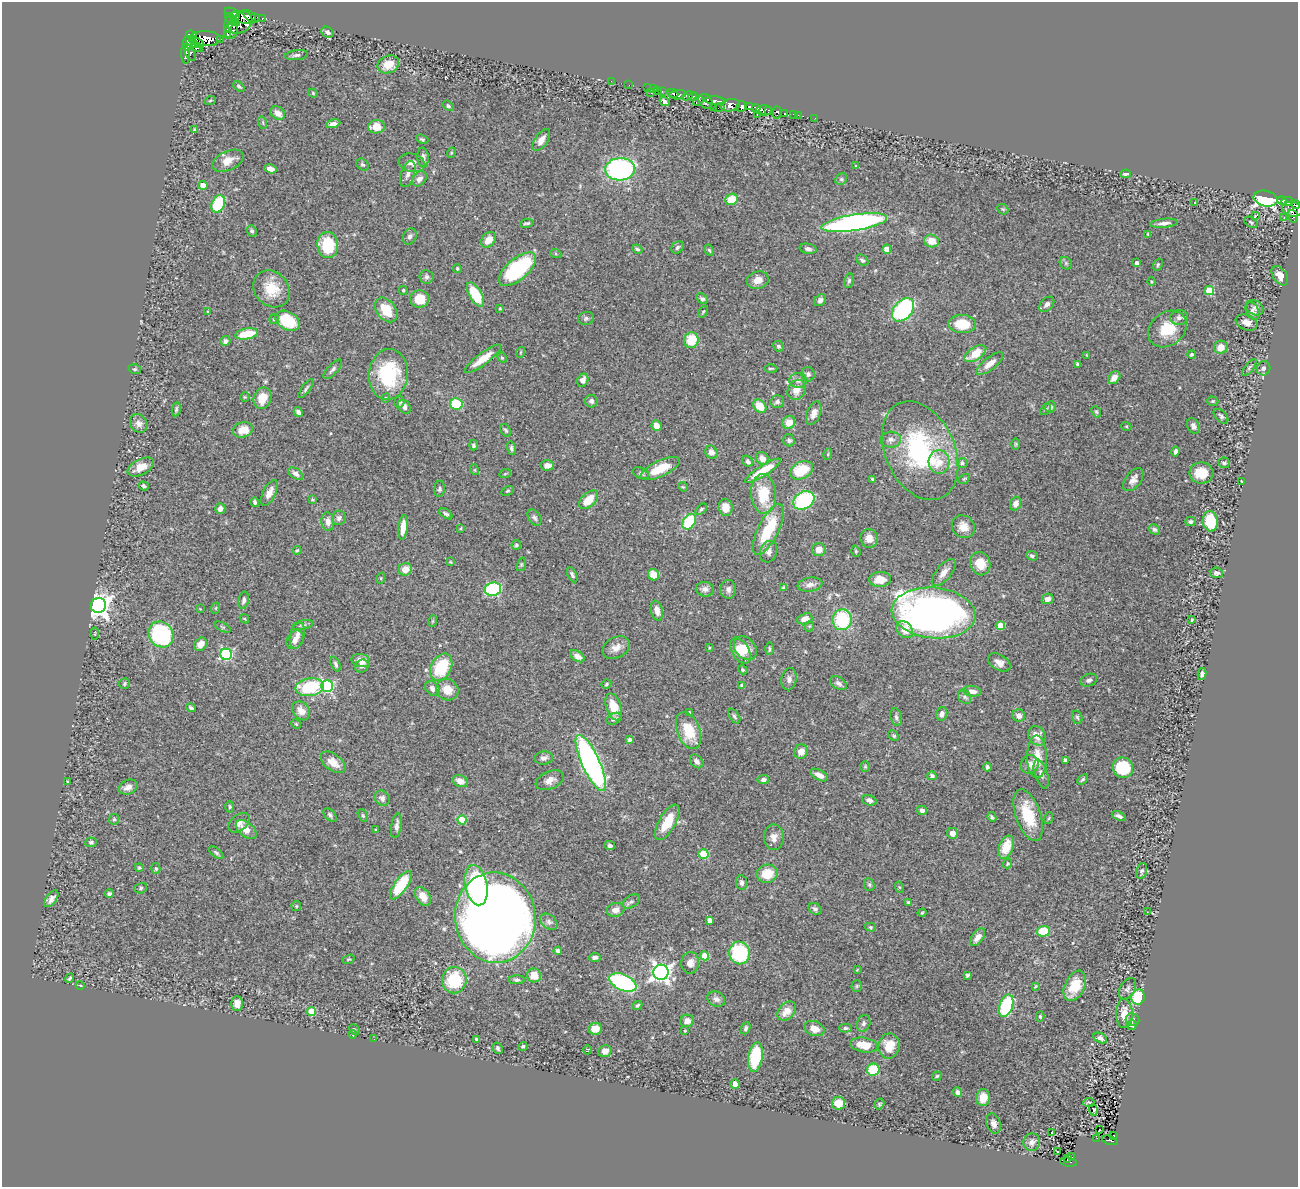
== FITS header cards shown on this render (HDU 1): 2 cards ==
NAXIS1  =                 1296
NAXIS2  =                 1185

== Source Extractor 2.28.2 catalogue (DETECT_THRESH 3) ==
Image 1296 x 1185 px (HDU 1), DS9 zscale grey, 1 PNG px = 1 image px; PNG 1300 x 1189 px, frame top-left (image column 1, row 1185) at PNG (2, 2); each listed source drawn as its Kron ellipse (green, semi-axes under 4 px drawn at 4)
Background 0.663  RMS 0.029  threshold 0.0875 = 3 sigma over >= 5 px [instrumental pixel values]
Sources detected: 468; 3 with non-positive FLUX_AUTO (blend fragments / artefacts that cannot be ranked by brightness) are neither listed nor drawn; the other 465 listed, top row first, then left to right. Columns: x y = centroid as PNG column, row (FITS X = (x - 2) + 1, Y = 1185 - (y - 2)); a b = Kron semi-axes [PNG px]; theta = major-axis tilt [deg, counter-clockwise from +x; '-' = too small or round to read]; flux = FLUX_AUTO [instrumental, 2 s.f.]
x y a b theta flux
232 12 7 3 -22 120
236 16 3 2 - 38
250 16 8 3 -47 300
244 17 16 6 -5 430
262 18 3 3 - 48
232 20 8 3 -38 370
229 23 10 3 75 5.6
240 23 13 9 36 14
231 30 9 6 66 72
327 32 6 5 - 5.2
227 34 3 3 - 300
191 35 5 3 - 160
193 39 2 2 - 150
205 39 16 7 1 840
220 39 3 3 - 110
191 42 7 3 -35 430
187 43 7 3 -84 260
199 43 6 3 -42 16
197 47 6 3 -31 25
190 52 9 4 -64 100
185 54 10 3 -87 43
296 55 11 5 6 5.6
388 64 11 8 23 29
611 81 2 2 - 1.1
629 85 2 2 - 11
239 86 6 3 -43 3.5
647 88 2 2 - 3.7
653 89 2 2 - 6.8
657 90 3 2 - 17
651 92 2 2 - 13
662 92 3 2 - 18
313 93 5 4 - 2.1
673 93 6 3 -25 39
678 95 8 4 7 300
687 96 5 4 - 180
693 97 4 4 - 130
210 101 5 3 - 1.7
665 101 5 3 - 7.2
698 101 6 3 37 130
705 101 8 6 -51 210
715 101 10 3 -4 180
730 105 9 6 12 370
448 106 6 4 -38 3.7
741 106 5 5 - 150
749 106 3 3 - 57
713 107 2 2 - 2.8
719 108 5 3 - 80
756 108 4 3 - 120
764 110 7 5 0 240
769 110 3 3 - 140
777 112 6 4 -87 92
278 113 8 6 -37 17
784 114 3 3 - 78
757 115 3 2 - 19
794 115 4 3 - 34
798 115 2 2 - 6.3
815 118 3 2 - 5.2
263 123 6 4 -73 2.3
333 124 7 4 11 9.5
376 127 8 6 2 30
195 130 4 3 - 2.9
422 139 6 4 -23 3.2
541 140 12 6 56 16
451 153 5 3 - 2.1
423 157 10 5 -85 6.9
228 161 16 9 24 25
412 163 13 9 -13 14
362 164 7 5 -41 3.7
856 166 4 3 - 1.3
270 169 6 4 -16 11
620 169 15 11 3 400
408 174 13 7 71 9.5
1126 174 5 3 - 3.9
419 179 8 6 46 9.6
841 179 6 5 - 3.4
203 185 4 4 - 31
1265 198 12 7 -11 360
732 199 6 5 - 49
1282 200 5 3 - 130
1194 202 3 2 - 1.5
1287 202 6 4 21 130
218 204 9 6 65 110
1296 205 4 4 - 180
1003 209 6 5 - 2.9
1292 209 10 7 -13 270
1255 215 3 3 - 40
1293 216 6 5 - 48
1284 217 2 2 - 8.7
1251 222 7 4 -32 3.9
527 223 7 3 9 3.7
854 223 33 8 9 680
1164 223 14 4 6 8.6
252 231 6 5 - 3.9
1148 234 4 3 - 2
410 236 8 6 62 5.9
488 240 9 6 48 22
932 241 7 6 - 25
328 245 13 10 -82 78
677 247 7 5 45 4.3
637 249 5 4 - 3.3
808 249 8 5 -9 6.2
887 249 5 4 - 17
709 250 6 4 -58 2.9
556 254 5 3 - 2.2
862 260 7 5 -42 4.9
1066 263 7 5 -47 3.5
1137 263 4 3 - 5.4
1158 265 6 4 68 3.1
457 268 4 4 - 3.3
517 269 23 10 40 190
1280 276 11 6 -54 19
427 277 7 6 - 5.6
758 280 11 8 14 18
849 281 7 5 78 4
1151 282 4 3 - 1.8
272 289 20 16 -46 47
403 290 4 3 - 2.8
1209 291 5 4 - 66
475 295 13 6 -60 72
420 299 9 8 - 40
702 299 6 4 -35 4.1
820 300 7 5 49 6.6
1047 304 9 6 47 7.1
1255 308 9 7 -33 5.7
500 309 3 3 - 2.8
386 310 14 9 -53 45
903 310 13 9 49 270
208 311 4 3 - 1.8
1252 311 9 6 -64 7.8
703 312 6 4 54 2.6
586 318 8 6 12 4.7
1179 318 9 7 6 7.8
274 319 5 5 - 3.1
287 321 13 9 -30 78
1247 323 11 7 -22 12
962 324 14 9 -4 52
1167 329 21 16 38 61
246 334 11 5 10 54
691 340 8 7 - 51
225 341 5 5 - 6.3
778 346 5 5 - 3.6
1221 347 7 6 - 17
521 352 5 3 - 2
975 353 12 6 34 42
1192 354 4 3 - 3.4
1086 355 4 2 - 1.4
502 358 5 3 - 2.3
483 359 22 6 37 31
990 364 16 6 38 17
1078 364 4 3 - 4.2
771 368 6 2 0 2.5
1249 368 10 3 50 3.2
1264 368 7 7 - 6.1
135 369 6 5 - 3
333 369 12 5 47 5.9
388 374 25 19 84 140
808 374 7 6 - 6.2
1114 378 7 5 51 15
583 380 7 5 64 12
798 380 9 7 0 8.4
306 389 11 3 54 4.1
796 390 10 8 59 21
245 397 5 4 - 2.3
262 398 11 8 69 30
386 398 4 4 - 2.3
591 401 6 6 - 5.7
1213 401 6 4 -19 2.4
399 402 6 5 - 5.2
777 402 7 6 - 5.8
456 404 6 5 - 90
760 406 7 5 -46 39
404 407 7 5 -56 9.3
1050 407 6 5 - 7
176 409 7 4 78 3.2
1045 409 6 4 51 3.1
298 412 5 4 - 6.2
1096 412 6 4 -66 2.8
814 413 12 7 69 15
1221 416 9 5 -45 4.9
139 423 10 8 -51 11
789 423 6 6 - 26
656 426 5 5 - 18
1126 426 5 3 - 1.7
1193 426 8 6 -63 7.7
243 430 10 7 15 30
506 430 7 5 -53 3.9
789 440 6 5 - 5
891 440 10 8 3 9.3
1016 444 6 4 90 2.5
473 445 5 4 - 3.9
511 448 7 4 -76 4.2
920 451 52 35 -66 270
1176 451 5 3 - 6.2
711 452 6 6 - 11
828 454 5 3 - 2.1
762 458 7 6 - 13
748 461 6 5 - 4.3
939 462 12 10 -85 25
962 463 5 5 - 4.4
1224 463 5 5 - 5.1
547 465 7 5 5 11
141 467 14 8 27 24
660 469 21 8 25 44
475 470 5 3 - 2.1
801 470 12 8 27 56
763 471 21 5 32 51
641 473 8 5 -22 4
1201 473 12 10 0 36
296 474 8 5 -34 7.9
505 474 6 4 19 2
872 479 4 3 - 2.6
964 479 6 4 29 2.4
1133 480 13 7 53 12
1241 481 3 2 - 1.1
144 486 5 4 - 3.6
683 487 5 4 - 2.1
440 489 8 5 87 4
508 491 6 4 27 2.8
269 493 14 6 63 14
763 494 20 12 -85 70
312 499 3 3 - 2.6
589 500 11 6 43 36
804 500 11 8 31 180
255 502 5 3 - 3.6
1016 504 7 5 69 13
726 507 8 7 - 23
220 509 5 5 - 8.9
701 509 7 4 45 3.5
446 514 7 4 -35 4.4
339 518 7 6 - 6.3
534 518 9 5 -55 5.1
1210 521 10 7 -82 94
328 522 9 6 -83 13
689 522 8 6 56 110
1190 522 5 4 - 4
403 527 12 4 85 23
963 527 12 10 -44 20
461 528 4 2 - 1.6
768 529 28 10 64 96
1154 529 6 4 -31 4
869 538 9 8 - 16
516 545 5 5 - 3.4
297 550 4 3 - 2.1
819 550 7 6 - 16
856 551 6 4 -71 2.7
769 552 11 8 72 8.4
1032 556 6 4 -23 4.2
450 562 4 4 - 1.9
521 564 7 4 71 2.6
980 564 12 10 -69 32
405 569 7 6 - 22
944 573 16 7 51 16
1216 573 7 5 -7 6.6
572 575 8 4 -65 4.6
653 575 6 5 - 26
381 578 6 3 72 2.3
880 579 11 7 3 25
810 584 12 7 8 11
783 588 4 4 - 2.7
493 589 8 6 11 170
705 589 9 7 -7 8.5
728 589 9 8 - 8.4
1048 599 6 5 - 9.1
244 600 9 5 80 6.6
98 605 8 7 - 1600
216 608 6 3 71 1.8
200 609 3 3 - 1.4
657 611 10 6 -77 14
934 613 42 25 -5 1200
244 619 5 3 - 1.9
805 619 8 5 19 15
842 620 10 9 - 130
1192 620 3 2 - 1.9
433 621 6 3 71 2
303 625 11 4 13 4.7
810 626 5 3 - 1.9
1000 626 4 4 - 46
223 627 9 4 -26 3.4
905 630 9 7 -43 23
95 634 6 2 85 1.5
161 634 13 12 - 250
297 636 13 7 77 14
295 640 10 8 52 11
200 644 7 6 - 17
616 647 14 10 28 16
709 648 3 2 - 1.8
745 648 13 10 -47 23
769 649 6 3 90 2.8
740 651 14 8 -59 26
226 654 6 5 - 230
577 656 8 5 -32 12
361 660 9 6 -12 18
999 662 12 7 -31 14
336 664 8 4 -68 4.7
362 666 7 6 - 5.9
441 667 14 10 62 120
743 670 5 4 - 3.3
1202 674 6 4 78 6
789 679 11 7 82 8.3
1089 680 8 6 22 6.2
839 683 9 6 -31 6.6
125 684 5 5 - 3.1
606 684 5 3 - 2.4
327 686 6 6 - 250
742 686 4 4 - 7
310 687 14 9 8 120
432 688 8 6 -45 9.2
447 690 11 10 - 27
972 691 8 5 -6 11
965 697 7 6 - 4.4
613 707 14 7 -72 36
191 708 5 3 - 4.1
301 711 10 8 -52 18
690 713 4 3 - 5.4
942 714 7 5 75 10
734 716 8 5 -55 4.5
1019 716 6 6 - 10
896 717 9 5 -74 5.4
1077 717 7 5 -72 3.8
614 719 8 5 25 5.8
296 724 5 4 - 2.6
689 731 19 11 -69 60
894 736 6 4 -45 3
1037 736 10 8 -55 22
629 740 4 4 - 4.2
801 752 7 6 - 17
1037 757 21 10 -89 33
544 758 9 6 10 7.7
1065 760 4 4 - 7.5
697 761 8 5 -46 6.3
333 762 14 8 -37 21
591 763 30 9 -66 690
1030 764 9 8 - 12
865 766 5 4 - 2.6
987 767 4 3 - 4.5
1123 768 10 10 - 93
1041 774 15 6 -72 9.3
819 775 10 5 -28 12
932 776 4 4 - 7.5
1083 779 6 4 44 3.3
550 780 15 9 23 14
763 780 6 4 5 7.5
460 781 8 5 -24 17
68 782 3 2 - 1.7
128 787 10 7 22 13
382 798 8 7 - 7.4
869 800 8 5 -17 7.7
230 807 6 4 -89 2.8
922 810 5 4 - 7.4
330 815 8 5 -46 4.7
363 815 7 4 -62 3.4
1028 815 27 12 -71 73
1119 816 7 4 -22 5.3
992 817 5 3 - 2.9
1049 818 6 3 70 2.5
114 819 5 5 - 3.2
462 820 4 4 - 63
667 822 20 8 61 49
239 823 12 8 39 10
396 826 12 5 81 9
246 830 12 7 -40 18
376 830 3 3 - 1.9
952 833 5 5 - 12
774 837 13 10 -87 14
91 842 5 5 - 3.6
610 846 5 4 - 4.4
1006 847 12 7 69 36
216 853 8 4 -38 4.2
703 854 5 4 - 95
1007 864 5 4 - 2.7
139 868 4 4 - 2.2
156 869 5 4 - 2.7
1142 871 8 5 73 4.2
767 874 10 9 - 41
742 883 7 5 -83 5.9
401 885 16 6 55 96
476 885 20 11 -78 140
869 885 7 5 -69 3.2
899 887 6 3 -71 2.2
141 888 6 5 - 3.7
109 894 5 4 - 4.4
423 896 10 7 -56 22
51 899 9 5 55 8.5
631 901 9 6 31 5.5
908 902 3 3 - 2.1
296 906 5 4 - 2.4
815 909 7 5 -38 5.8
616 910 9 7 15 12
1147 912 3 2 - 2
922 913 4 4 - 2.1
495 918 45 40 -83 2900
710 920 4 4 - 12
549 922 10 7 -41 6.7
870 927 5 4 - 2.7
1043 931 6 5 - 59
978 937 10 6 53 15
558 951 4 4 - 5.4
740 953 11 10 - 140
705 956 4 4 - 58
595 957 5 4 - 7.1
348 959 6 4 19 2.5
690 963 11 9 83 14
857 970 3 2 - 1.5
661 972 8 7 - 890
534 975 7 7 - 27
967 975 4 3 - 5.2
70 978 5 3 - 3
454 980 13 12 - 92
517 980 8 4 1 4.5
623 982 14 8 -24 290
80 985 4 3 - 1.7
857 986 5 5 - 2.8
1036 986 4 3 - 1.9
1075 986 16 10 65 53
1127 989 12 7 58 6.7
1138 997 8 6 74 120
716 999 9 7 -27 8.1
237 1003 7 6 - 13
637 1005 5 4 - 3.3
1006 1006 11 6 71 150
312 1011 4 4 - 45
787 1011 11 7 45 23
1124 1014 14 8 90 24
1040 1016 5 4 - 3.4
1133 1020 7 6 - 5.4
687 1021 7 6 - 12
864 1023 8 6 70 6.3
1132 1025 5 4 - 3.9
746 1028 6 4 66 4.2
845 1028 6 4 0 4.1
595 1029 7 5 9 22
814 1029 10 7 -19 19
354 1030 6 4 -49 3.8
685 1031 3 2 - 2.2
353 1034 4 3 - 1.5
1100 1038 7 4 -27 6.4
374 1039 3 2 - 11
477 1039 4 3 - 5.4
864 1045 14 7 -10 36
523 1046 5 4 - 3.2
889 1046 12 10 79 37
498 1048 6 5 - 3.9
587 1050 4 2 - 1.3
605 1051 7 5 18 13
755 1057 15 7 80 99
873 1070 6 6 - 82
937 1076 5 4 - 2.8
735 1084 5 4 - 11
958 1092 5 4 - 7.6
983 1098 8 7 - 33
1089 1102 6 3 5 3.4
838 1103 6 6 - 26
879 1104 6 5 - 2.7
1093 1110 6 3 -72 68
994 1124 10 7 -73 9.7
1099 1130 3 2 - 4.2
1052 1132 3 3 - 35
1114 1136 3 3 - 14
1097 1138 2 2 - 1.4
1110 1140 8 3 -18 56
1032 1142 9 8 - 9.3
1058 1151 3 2 - 2.7
1072 1157 3 2 - 16
1067 1159 3 2 - 6.9
1069 1162 8 2 -10 68
At the frame edge (FLAGS 8, measured only in part): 1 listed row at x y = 1296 205
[3 non-positive-flux detections neither listed nor drawn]